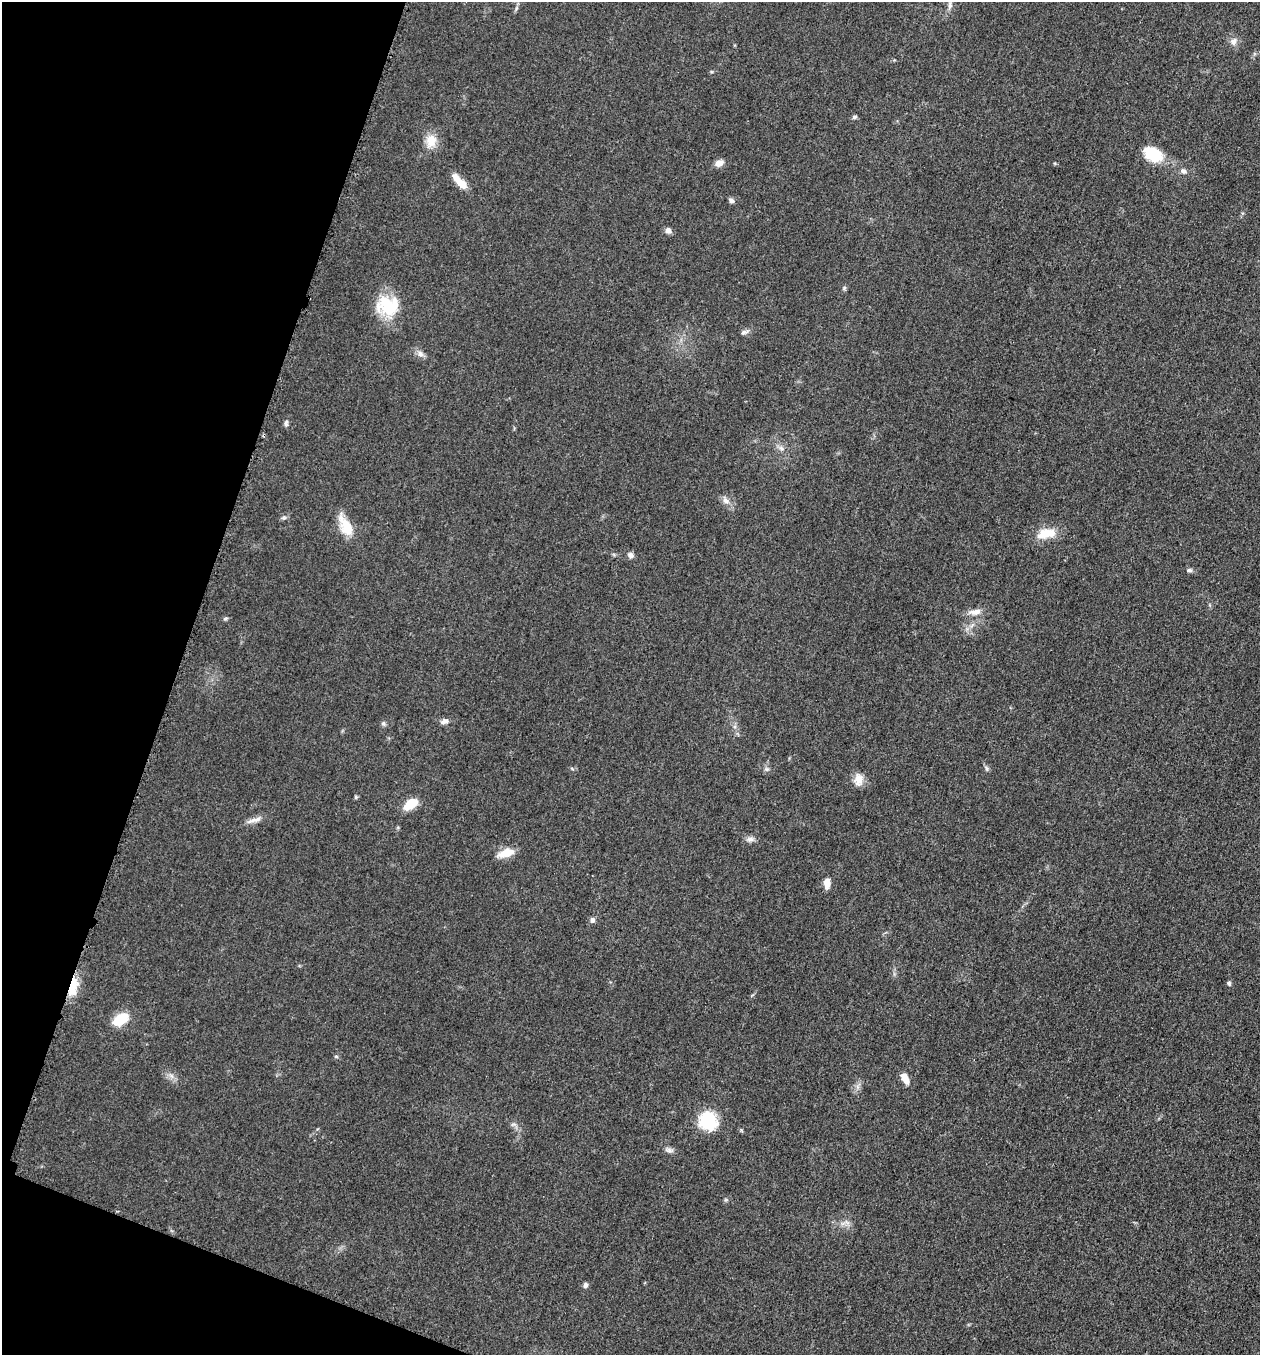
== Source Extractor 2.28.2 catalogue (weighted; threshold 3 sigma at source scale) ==
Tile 9 of 4 x 4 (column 1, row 3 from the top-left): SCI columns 197-1454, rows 1370-2722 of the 5506 x 5461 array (HDU 1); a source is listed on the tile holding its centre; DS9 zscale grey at full resolution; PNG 1262 x 1357 px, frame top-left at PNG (2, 2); no overlay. Shown black and unused: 17% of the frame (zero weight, under 3 of 5 exposures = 4% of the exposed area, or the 3 px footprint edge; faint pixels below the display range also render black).
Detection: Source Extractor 2.28.2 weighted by HDU 2 'WHT'; one run over the whole footprint, this tile lists its part. Background 0.0603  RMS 0.0062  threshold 0.0277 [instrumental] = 3 sigma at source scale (4.5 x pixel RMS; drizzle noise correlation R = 1.50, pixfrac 1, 0.05/0.05 arcsec/px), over >= 5 px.
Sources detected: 46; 1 inside a brighter listed object's ellipse — not listed separately; the other 45 listed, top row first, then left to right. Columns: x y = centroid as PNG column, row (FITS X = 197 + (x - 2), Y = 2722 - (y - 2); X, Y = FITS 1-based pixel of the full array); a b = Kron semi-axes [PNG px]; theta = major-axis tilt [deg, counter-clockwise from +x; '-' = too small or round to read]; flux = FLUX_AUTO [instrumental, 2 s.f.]
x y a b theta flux
950 5 13 5 87 2.3
1233 42 9 9 - 3.2
855 117 5 5 - 1.3
431 141 17 13 80 8.6
1153 154 24 15 -27 18
719 163 9 7 25 4
1183 171 9 6 -19 1.9
457 179 17 9 -58 5.6
731 200 7 5 -47 1.8
668 230 7 6 - 2.6
844 288 6 4 72 0.9
388 306 29 23 -10 26
744 332 9 6 23 1.9
420 354 10 7 -47 2.6
286 423 9 5 84 1.5
781 448 7 6 - 1.9
726 501 11 7 -32 3.1
284 518 8 4 8 1.1
346 526 28 13 -61 13
1046 533 27 12 10 12
631 555 7 6 - 2.4
1189 570 8 5 6 1.5
975 612 16 8 7 4.8
225 618 6 4 2 0.92
444 721 10 6 12 2.6
383 724 7 5 -30 1.2
986 768 8 3 -71 1.2
767 769 6 5 - 1.3
858 779 15 11 85 6.1
356 797 6 4 72 0.73
410 804 13 7 37 16
254 820 22 5 15 3.8
750 839 11 7 13 2.5
506 853 20 9 16 8.6
827 883 12 7 87 4.6
592 920 7 6 - 1.9
1229 983 6 5 - 1.3
72 986 20 8 83 16
120 1019 10 6 31 32
336 1056 6 4 -2 0.77
172 1076 7 4 -70 1.5
905 1078 13 7 -65 5.6
708 1121 17 15 -41 29
669 1150 11 6 -15 2.1
585 1285 6 5 - 1.7
Overlapping masked pixels (flux is a lower limit): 1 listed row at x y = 72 986